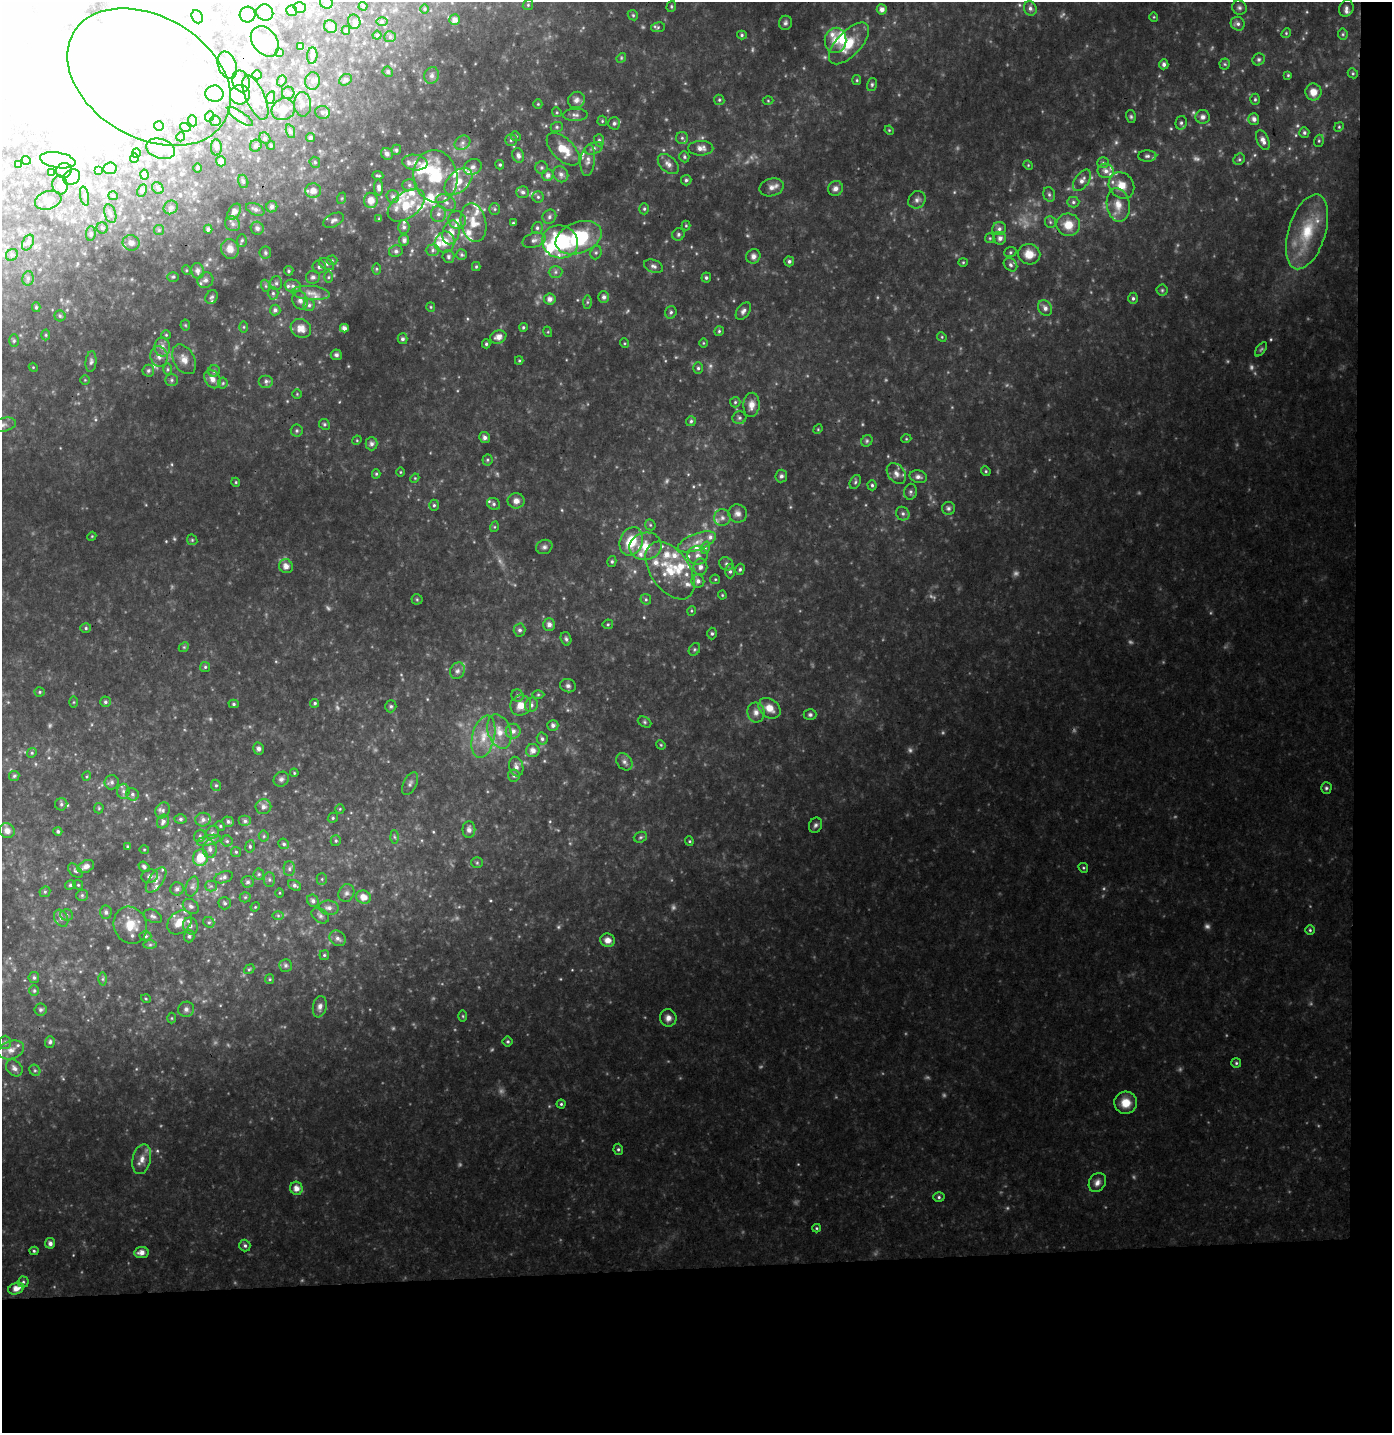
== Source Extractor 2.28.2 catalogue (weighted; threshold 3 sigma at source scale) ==
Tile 9 of 3 x 3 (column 3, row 3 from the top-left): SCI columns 2781-4170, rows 102-1532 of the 4182 x 4496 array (HDU 1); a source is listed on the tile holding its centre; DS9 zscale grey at full resolution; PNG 1394 x 1435 px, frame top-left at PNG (2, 2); each listed source drawn as its Kron ellipse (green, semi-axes under 4 px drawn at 4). Shown black and unused: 14% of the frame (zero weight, under 3 of 4 exposures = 5% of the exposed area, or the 3 px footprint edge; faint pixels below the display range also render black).
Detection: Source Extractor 2.28.2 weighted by HDU 2 'WHT'; one run over the whole footprint, this tile lists its part. Background 0.0937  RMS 0.0092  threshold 0.0415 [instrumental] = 3 sigma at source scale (4.5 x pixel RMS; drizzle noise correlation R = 1.50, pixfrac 1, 0.0396/0.0396 arcsec/px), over >= 5 px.
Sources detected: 700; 35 too faint to see at this stretch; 104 inside a brighter object's white glare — neither listed nor drawn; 58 inside a brighter listed object's ellipse — not listed separately; of the other 503, all 500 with FLUX_AUTO >= 0.778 (the completeness limit of this list) listed and drawn (3 fainter detections not listed), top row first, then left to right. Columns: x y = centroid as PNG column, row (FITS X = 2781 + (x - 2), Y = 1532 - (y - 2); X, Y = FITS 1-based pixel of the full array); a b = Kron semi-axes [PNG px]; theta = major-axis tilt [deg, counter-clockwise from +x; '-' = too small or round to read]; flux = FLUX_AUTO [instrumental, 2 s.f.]
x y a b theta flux
326 2 7 6 - 2.6
528 5 5 5 - 1.4
363 6 4 4 - 0.92
671 6 6 4 72 1.3
300 7 6 5 - 3
1030 8 7 6 - 3.5
1239 8 7 7 - 2.6
1346 8 8 7 - 3.5
425 9 4 3 - 0.88
882 9 5 5 - 4.8
292 11 5 5 - 2.3
265 12 8 8 - 3.9
248 15 8 7 - 4.2
633 15 5 4 - 1.3
197 17 7 5 -67 2
1154 17 4 4 - 0.95
455 20 5 5 - 5.1
354 22 7 6 - 2.5
382 22 6 4 0 1.2
785 23 7 6 - 2.4
1238 24 7 6 - 3.2
331 27 7 6 - 3.3
658 27 7 5 9 1.7
346 30 4 4 - 1.4
1286 33 5 4 - 1.2
1343 34 5 5 - 1.5
377 35 4 4 - 1.2
742 35 5 4 - 1.5
390 37 6 5 - 1.7
835 40 12 11 - 12
265 41 17 12 -52 20
849 43 26 12 47 25
301 47 4 3 - 3
279 52 4 3 - 0.92
312 56 8 5 85 2.9
621 58 5 4 - 1.2
1259 59 6 5 - 2
1164 64 5 4 - 3.1
1225 64 5 5 - 1.4
227 65 14 9 -71 9.1
388 72 5 5 - 2
1353 73 5 4 - 1.3
257 75 5 4 - 1.1
432 75 8 7 - 3.1
1288 75 4 4 - 1.1
149 77 88 61 -30 310
346 80 7 5 32 3.4
857 80 5 4 - 1.2
241 81 11 8 -69 5.5
282 81 6 4 70 1.2
312 81 9 7 81 3.6
872 84 7 5 76 1.7
1313 92 8 8 - 9.4
288 93 6 6 - 2.3
214 94 9 8 - 6.7
240 95 10 9 - 8
255 97 24 9 -66 12
270 98 6 4 71 2
1255 99 5 4 - 1.5
576 100 8 8 - 4.9
719 100 5 5 - 1.5
768 101 5 3 - 0.94
303 104 12 8 -88 5.6
538 104 5 4 - 1
283 109 12 10 27 11
322 112 7 6 - 2.6
557 112 5 4 - 1.1
575 115 12 6 1 3.5
210 116 5 3 - 1.2
240 117 15 5 -35 3.3
1131 117 6 5 - 1.7
1203 117 7 7 - 3.7
1254 119 5 5 - 4
193 121 5 3 - 1.2
215 121 5 5 - 1.5
602 121 5 5 - 1.3
614 123 6 6 - 2.7
1181 123 7 5 76 2.3
159 126 5 4 - 1.6
185 127 5 3 - 0.93
557 127 6 5 - 1.6
1339 127 5 4 - 1.2
889 130 5 3 - 0.96
290 131 7 4 -71 1.9
1304 133 5 5 - 1.9
516 136 5 4 - 1.3
181 137 5 4 - 1.1
265 138 6 5 - 1.6
310 138 4 4 - 2.4
682 138 6 6 - 1.9
511 140 6 6 - 1.9
599 140 6 5 - 2
1263 140 10 6 -65 5.4
1319 141 6 5 - 1.5
462 143 8 6 33 3.2
271 145 4 3 - 1.3
256 146 6 5 - 2.2
216 147 8 5 90 2
594 148 9 6 21 2.9
701 148 12 7 0 6
161 149 15 9 -17 8.9
563 149 21 11 -45 18
396 150 5 5 - 2
136 153 5 4 - 2.2
387 154 6 5 - 3.4
518 155 7 5 -71 3.4
1147 156 9 5 1 2.8
684 157 6 5 - 1.7
134 158 5 4 - 1.2
1239 159 6 5 - 1.7
26 160 4 4 - 2.6
58 160 18 8 -10 8.2
588 160 15 7 84 5.8
221 161 5 5 - 3.6
315 162 6 5 - 1.4
415 162 13 7 -8 5.9
1103 163 5 5 - 1.7
668 164 12 8 -43 5.3
19 165 3 3 - 1.3
500 165 4 4 - 1.4
1028 165 5 4 - 1
473 167 9 7 28 5.1
110 168 7 6 - 3.1
197 168 5 3 - 0.86
541 168 6 6 - 1.9
64 171 8 7 - 3.3
98 171 4 3 - 1
1106 171 8 7 - 5.1
51 173 3 3 - 1
561 174 8 7 - 3.8
144 175 5 4 - 3.7
378 175 5 2 - 1.2
548 175 6 5 - 3.8
435 176 26 22 -78 52
72 177 9 7 32 4.1
686 180 5 5 - 2
1082 180 12 7 54 5.3
243 181 7 5 -73 1.9
458 181 16 10 43 16
60 185 9 7 -79 5.9
409 185 7 6 - 2.6
1121 185 14 12 -51 12
379 187 8 4 -88 3.6
771 187 12 9 16 5.8
158 188 6 5 - 1.8
835 188 8 7 - 4.9
142 191 6 4 63 1.5
313 191 8 7 - 8.6
523 192 6 6 - 2.6
1049 194 7 5 -74 2.1
84 196 10 4 -79 1.9
113 196 5 4 - 1.1
393 197 6 6 - 3
538 197 5 5 - 1.7
342 198 6 4 72 1.2
48 200 13 9 16 7.3
371 200 7 7 - 8.8
917 200 9 8 - 3.9
446 202 10 7 -33 5.2
1073 202 6 5 - 1.8
406 205 21 12 37 26
1118 205 17 11 -81 12
171 207 7 6 - 2.7
272 207 6 5 - 3.9
255 209 10 5 -23 3.5
495 209 6 5 - 1.8
644 209 5 5 - 1.5
234 212 9 5 54 5.7
110 214 10 5 -71 3
438 214 8 7 - 4.4
549 217 7 6 - 2.9
379 219 4 3 - 0.98
334 220 11 6 27 3.5
457 220 9 8 - 5.4
1050 222 6 5 - 1.6
474 223 19 12 -78 18
513 223 3 3 - 1.2
233 224 8 7 - 3
1068 225 12 11 - 14
686 226 5 4 - 1
404 227 6 6 - 2.6
102 228 5 5 - 1.9
257 228 7 6 - 3.7
537 228 6 5 - 2
208 229 4 4 - 3.3
999 229 7 6 - 3.1
159 230 5 5 - 1.3
451 232 12 8 75 10
1307 232 39 18 73 44
91 233 7 4 85 1.6
678 234 6 6 - 2.3
579 238 24 15 21 69
990 238 5 4 - 1.1
1000 238 6 6 - 4.3
242 240 6 5 - 1.6
404 240 5 5 - 3.2
534 240 12 7 16 4.6
28 242 8 5 63 2.4
445 242 11 9 63 12
560 242 18 16 -20 86
131 243 8 7 - 4.8
230 249 10 8 -70 7.7
433 250 7 5 1 2.5
396 251 7 5 10 2.5
1010 252 6 5 - 1.5
265 253 6 6 - 2.2
596 253 7 5 69 2.1
1029 254 11 10 - 13
12 255 6 5 - 2
462 255 5 5 - 1.6
753 256 7 7 - 4.1
448 257 6 6 - 2
332 260 5 5 - 1.3
789 261 5 5 - 2.2
963 262 4 4 - 1.1
327 264 8 5 -29 2.4
1010 265 7 6 - 2.7
653 266 10 6 -21 3.3
319 267 6 6 - 2.6
476 267 4 4 - 1.2
376 269 6 4 89 1.3
186 270 5 3 - 0.83
197 271 8 6 -79 3.7
289 271 5 5 - 1.6
555 272 7 6 - 2.6
173 277 6 5 - 1.5
313 277 7 6 - 3.2
328 277 6 4 89 1.3
28 278 7 5 77 2.3
706 278 5 5 - 1.9
205 280 8 7 - 3.9
276 283 7 6 - 2.6
266 286 6 4 -71 1.4
293 286 8 6 -13 3.2
1162 290 5 5 - 1.6
273 293 6 5 - 1.9
311 293 19 7 -4 7.9
212 297 7 6 - 2.1
604 297 6 5 - 3.4
1133 298 6 4 90 2
550 299 6 5 - 5.1
300 300 9 7 -68 3.8
587 302 7 4 90 1.8
309 305 6 5 - 2.2
36 307 5 4 - 1.3
431 307 5 4 - 1.2
1045 308 8 6 -56 4.3
275 310 5 5 - 3.1
743 311 10 6 54 3.5
671 312 6 5 - 2.1
60 316 5 5 - 1.7
185 325 5 5 - 1.2
244 327 6 4 90 0.99
523 327 4 4 - 1.5
301 328 10 9 - 7.4
344 328 4 4 - 4.4
719 331 5 5 - 1.4
548 332 5 3 - 0.89
46 335 5 3 - 1
166 335 5 4 - 1.2
498 337 8 6 21 6.2
942 337 5 4 - 1
402 339 5 5 - 2.5
14 341 6 5 - 1.4
624 343 5 3 - 0.93
703 343 5 3 - 0.82
486 344 4 4 - 1.4
162 347 9 7 -90 5.7
1261 349 8 4 53 1.6
336 355 5 5 - 2.6
159 356 10 8 -77 6.2
184 359 16 10 -61 8.9
519 360 4 4 - 1
91 362 10 5 85 2.8
33 367 4 3 - 0.8
698 368 5 5 - 1.8
168 369 6 4 -90 1.4
148 371 6 6 - 2.2
214 371 6 6 - 2
212 379 10 7 -57 6.2
85 380 4 4 - 0.93
172 380 6 5 - 2
266 381 7 6 - 2.7
223 383 5 5 - 1.3
297 394 4 4 - 0.98
735 402 5 5 - 1.5
751 405 12 8 85 7.8
739 418 7 6 - 2.3
691 421 5 5 - 1.8
324 424 5 5 - 1.7
3 425 13 7 13 5
818 429 5 4 - 0.98
297 431 6 6 - 1.7
485 437 5 5 - 3.3
906 439 5 3 - 0.85
357 440 5 4 - 0.92
867 441 6 5 - 1.8
371 444 6 6 - 3
487 460 5 5 - 1.5
986 471 5 4 - 1.3
400 472 4 3 - 0.78
896 473 11 8 -53 5.9
376 474 4 4 - 1.3
781 476 6 6 - 2.5
918 477 9 6 -13 3.6
415 478 4 3 - 0.86
236 482 5 4 - 1.1
855 482 7 5 62 1.9
872 485 5 4 - 1.6
910 492 8 6 79 2.5
516 501 8 8 - 5.7
494 504 7 5 -33 2.2
434 505 5 5 - 1.6
948 508 6 6 - 2.7
738 513 9 9 - 4.9
903 514 7 6 - 2.8
722 518 8 8 - 4.3
650 525 6 5 - 1.4
494 527 5 3 - 0.98
92 536 4 3 - 0.85
192 540 6 5 - 1.2
631 541 14 11 67 29
697 542 20 8 20 11
646 546 16 13 10 19
544 547 8 7 - 2.9
705 548 6 4 72 1.7
698 555 10 9 - 5.8
612 561 5 4 - 1.5
726 564 7 6 - 2.7
286 566 7 6 - 6.4
700 567 8 7 - 4.1
740 569 6 4 75 1.7
670 570 32 19 -55 38
730 571 7 5 -89 2.3
715 579 5 4 - 1.1
698 581 6 6 - 3.9
722 595 4 4 - 0.95
417 599 5 5 - 1.3
646 599 5 5 - 1.6
691 611 5 3 - 1
608 624 5 5 - 1.3
549 625 6 5 - 4.5
86 628 5 4 - 1.5
520 630 6 6 - 2.7
712 634 6 4 -90 1.9
566 639 7 5 -72 2.1
184 647 5 4 - 1.2
694 649 7 5 57 1.6
205 667 5 5 - 1.5
457 671 8 7 - 3.4
568 686 8 6 -13 2.9
40 692 5 4 - 1.2
517 695 6 6 - 2.4
538 695 6 4 1 1.4
74 702 5 3 - 0.92
105 702 5 5 - 2
315 703 4 4 - 1.6
234 704 5 4 - 1.4
521 705 10 10 - 11
531 705 7 6 - 3
391 706 6 5 - 1.8
769 708 12 9 -38 11
756 712 10 8 -79 5.6
810 715 6 5 - 2.1
645 722 7 5 -28 1.7
553 725 5 5 - 3
513 731 7 7 - 4.8
499 732 17 11 -71 14
483 737 21 11 77 17
542 739 6 5 - 2.3
661 745 5 4 - 1
258 749 6 5 - 3.1
533 751 7 6 - 5.6
32 753 5 4 - 1.3
624 762 9 7 -52 3.8
516 767 10 7 -74 4.2
294 773 4 3 - 0.98
514 775 6 6 - 2.3
14 776 5 5 - 1.4
87 776 5 3 - 0.99
281 779 8 7 - 2.9
112 782 7 7 - 2.9
410 784 12 6 62 3.4
216 785 6 5 - 1.5
1326 788 6 5 - 1.9
123 791 7 6 - 3.2
132 794 6 6 - 2.3
61 804 6 6 - 2
263 807 8 7 - 4.1
99 808 5 5 - 1.1
340 809 5 4 - 1
163 810 8 7 - 2.8
333 818 5 4 - 1.3
180 819 6 5 - 1.9
203 820 8 6 16 3.9
163 821 7 5 60 3.6
245 821 6 5 - 2.1
228 822 6 5 - 2.5
815 825 8 6 68 2.5
220 826 5 4 - 1.3
469 829 8 6 90 3.7
7 831 8 7 - 5.5
58 831 4 4 - 2
212 832 7 6 - 2.4
200 836 6 5 - 1.9
264 836 5 5 - 1.3
394 837 6 4 -87 1.6
640 837 7 5 21 1.8
209 840 12 5 13 3.7
227 841 5 5 - 1.6
336 841 5 5 - 1.5
689 841 5 4 - 1.2
284 844 5 5 - 1.9
127 846 4 3 - 0.94
250 846 6 5 - 1.6
210 849 9 7 -89 4.3
144 850 5 3 - 0.88
236 852 5 5 - 1.4
200 858 8 7 - 22
477 863 6 5 - 1.5
86 866 9 6 28 5.4
144 867 6 4 -38 2.1
1083 868 5 4 - 1.3
289 869 7 5 -89 2.4
75 871 9 5 -43 2.2
259 874 5 5 - 1.7
150 876 8 6 18 4
224 877 10 5 18 3.4
322 879 5 5 - 1.4
156 880 14 7 55 6.6
269 880 7 5 -90 2.1
248 882 6 6 - 2.3
70 885 5 4 - 1.6
78 885 5 4 - 1.1
295 885 7 5 -32 2.4
192 886 10 6 73 3.8
211 886 5 5 - 2.1
177 889 7 6 - 3.6
45 892 6 5 - 1.5
279 893 5 3 - 0.85
346 893 9 7 61 3.5
82 895 6 5 - 1.6
245 897 5 5 - 1.2
363 897 7 6 - 8.7
313 901 6 5 - 2.9
225 903 6 6 - 2.1
191 906 9 6 -37 3.2
255 907 5 4 - 0.96
329 908 10 7 -6 4.3
106 912 7 6 - 2.4
67 915 6 5 - 1.8
278 915 6 4 -1 1.2
153 916 10 6 -24 2.8
320 916 9 6 -37 2.9
61 918 9 6 -61 3.7
180 922 14 10 40 15
209 922 6 5 - 1.8
130 925 19 16 -67 18
190 926 9 7 -66 3.8
1310 930 4 4 - 1.4
145 936 6 4 0 1.8
189 936 6 5 - 1.8
338 938 9 7 -38 4
608 940 7 6 - 6.6
150 945 7 4 1 1.6
324 955 5 4 - 1.2
286 965 6 6 - 2.1
249 969 5 4 - 1.3
34 978 5 5 - 2
103 979 6 4 90 1.6
270 979 5 4 - 1.1
34 991 5 4 - 1.3
146 999 5 3 - 0.88
320 1007 11 7 79 4.6
186 1009 8 7 - 3
40 1010 6 6 - 1.9
463 1016 6 4 -89 1.2
172 1018 5 3 - 0.88
668 1018 9 8 - 5.8
508 1041 5 5 - 1.6
5 1042 6 5 - 2.1
50 1042 6 5 - 2.3
11 1050 13 9 16 6.9
1236 1063 5 5 - 1.5
14 1068 9 7 -46 3.7
35 1070 6 5 - 1.5
1126 1103 11 11 - 14
561 1104 4 4 - 1.4
618 1149 5 4 - 1.7
142 1159 15 9 77 8.3
1097 1182 10 8 58 5.1
296 1188 7 6 - 7.2
939 1197 6 5 - 1.9
816 1228 4 4 - 1.2
50 1243 5 5 - 3.8
245 1246 6 5 - 2.1
34 1251 4 4 - 1.4
141 1252 7 5 7 5.9
23 1282 5 5 - 1.7
16 1288 8 5 22 7.6
Isophote crosses this tile's border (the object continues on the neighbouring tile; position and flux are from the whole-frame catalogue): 3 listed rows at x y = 326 2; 149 77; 3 425